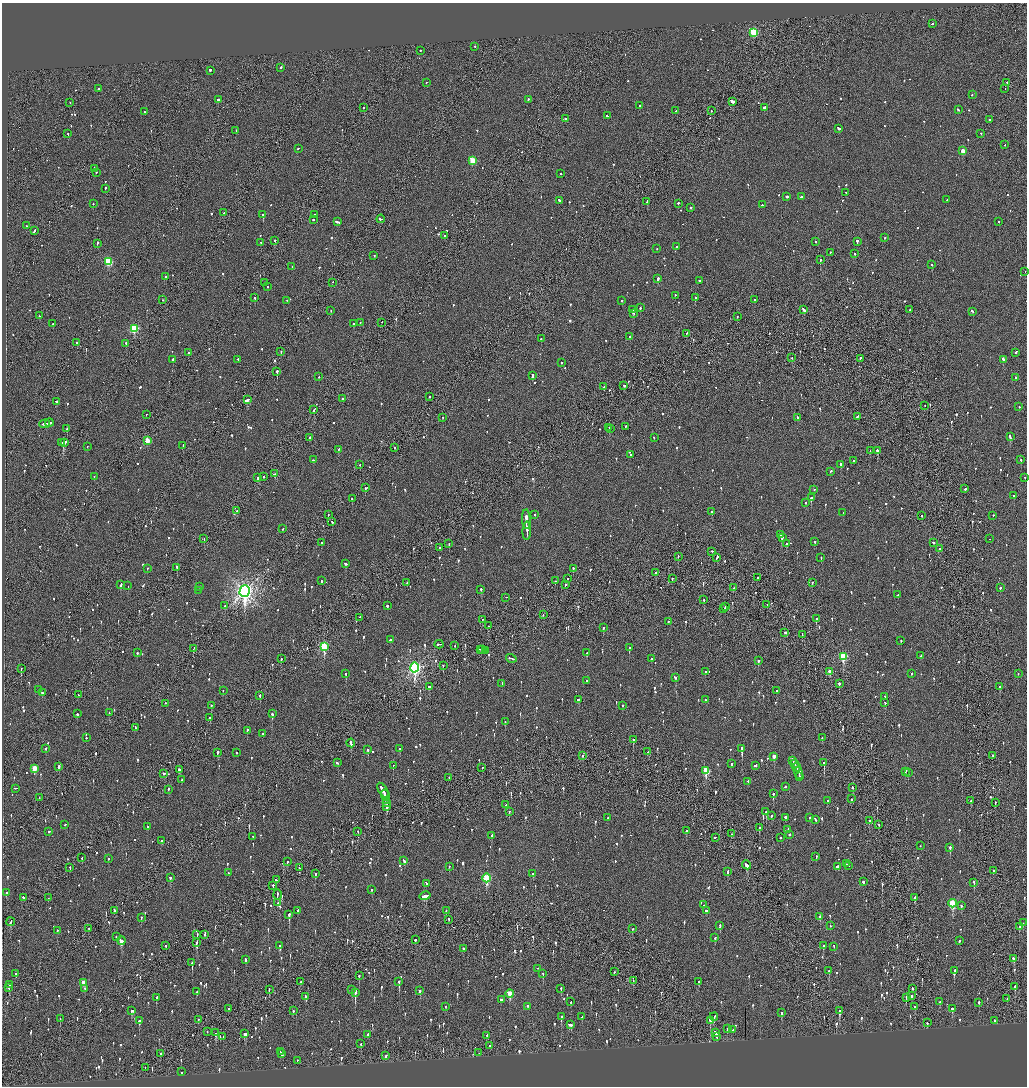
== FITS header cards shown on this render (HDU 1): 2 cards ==
NAXIS1  =                 2050
NAXIS2  =                 2168

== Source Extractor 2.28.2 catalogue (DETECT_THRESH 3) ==
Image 2050 x 2168 px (HDU 1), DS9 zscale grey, zoomed out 1/2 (1 PNG px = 2 x 2 image px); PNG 1029 x 1088 px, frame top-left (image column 2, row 2168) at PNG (2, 3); each listed source drawn as its Kron ellipse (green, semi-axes under 4 px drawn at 4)
Background -0.083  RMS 0.077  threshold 0.23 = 3 sigma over >= 5 px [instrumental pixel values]
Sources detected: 1399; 53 cannot appear on this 1/2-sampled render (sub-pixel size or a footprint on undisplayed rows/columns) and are neither listed nor drawn; of the other 1346, the 500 brightest by FLUX_AUTO listed and drawn (846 fainter detections omitted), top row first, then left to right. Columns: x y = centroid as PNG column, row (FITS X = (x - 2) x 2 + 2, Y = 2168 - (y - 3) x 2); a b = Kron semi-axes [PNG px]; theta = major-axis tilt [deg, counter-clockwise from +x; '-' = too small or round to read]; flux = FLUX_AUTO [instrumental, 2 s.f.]
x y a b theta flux
933 24 3 1 - 100
753 33 3 3 - 1200
475 47 2 2 - 67
420 51 2 2 - 55
281 68 3 2 - 78
210 71 2 2 - 1200
427 83 2 1 - 77
1007 83 2 2 - 130
98 89 2 2 - 160
1005 89 2 1 - 160
972 95 2 2 - 55
218 100 2 2 - 3600
528 100 2 2 - 160
732 102 4 2 - 710
70 103 2 2 - 82
640 106 2 2 - 640
364 108 2 2 - 59
764 108 2 2 - 280
958 110 3 2 - 130
675 111 3 2 - 78
711 111 2 2 - 61
144 112 2 2 - 60
607 116 2 2 - 65
565 119 3 2 - 80
989 120 2 2 - 340
838 129 4 2 - 180
236 131 2 2 - 71
68 134 2 2 - 120
981 134 2 2 - 77
1005 145 2 1 - 120
298 149 2 2 - 89
963 151 3 3 - 240
473 161 3 3 - 620
94 169 2 2 - 96
96 173 2 2 - 59
561 174 2 2 - 73
105 189 3 2 - 88
846 193 3 2 - 57
787 197 2 2 - 130
801 197 2 2 - 200
947 200 2 2 - 73
559 201 3 2 - 130
647 202 4 2 - 160
93 204 2 2 - 66
678 204 2 2 - 180
762 205 2 2 - 140
691 208 2 2 - 69
224 213 2 2 - 160
263 215 2 2 - 1000
314 215 2 2 - 64
381 219 4 2 - 170
313 220 2 2 - 180
337 222 4 2 - 160
999 222 2 2 - 85
26 226 2 2 - 130
34 231 4 2 - 110
445 236 3 2 - 57
885 238 2 2 - 73
275 241 2 2 - 130
816 242 2 2 - 68
857 242 3 2 - 170
261 243 2 2 - 89
97 244 3 2 - 130
677 247 2 2 - 69
657 249 2 2 - 54
830 253 2 2 - 59
855 254 2 2 - 66
374 256 2 2 - 94
820 260 2 2 - 210
108 262 3 3 - 840
932 265 2 1 - 70
292 267 2 2 - 58
1025 272 2 2 - 360
165 277 2 2 - 65
658 279 2 2 - 530
699 281 2 2 - 63
264 283 2 2 - 60
333 283 2 1 - 130
268 287 2 1 - 64
675 296 2 2 - 64
255 298 2 2 - 120
695 298 2 2 - 230
163 300 2 2 - 72
755 300 2 2 - 74
287 301 2 1 - 86
622 301 2 2 - 77
640 308 2 2 - 160
632 310 3 2 - 320
804 310 3 2 - 170
910 310 2 2 - 70
331 311 2 1 - 94
972 312 3 2 - 100
634 314 2 2 - 81
39 316 2 1 - 64
737 317 2 1 - 90
360 323 2 2 - 91
382 323 2 1 - 180
53 324 2 2 - 77
353 324 2 2 - 100
134 329 3 3 - 1200
687 334 3 2 - 92
630 337 2 2 - 140
541 339 2 2 - 79
77 343 2 2 - 100
126 344 2 2 - 74
281 352 2 1 - 99
189 353 2 2 - 260
1016 353 2 2 - 110
792 358 2 1 - 57
860 359 2 2 - 150
173 360 2 2 - 91
238 360 2 2 - 74
1003 360 3 2 - 330
561 363 2 2 - 130
277 372 2 2 - 560
533 376 4 2 - 170
319 377 2 2 - 84
1015 378 2 2 - 65
624 386 2 2 - 72
604 387 3 2 - 93
430 397 2 1 - 79
343 399 2 2 - 110
247 400 4 2 - 190
56 402 2 2 - 160
925 406 2 2 - 72
1019 407 2 2 - 56
314 410 4 2 - 130
146 415 2 2 - 60
857 417 4 2 - 110
442 418 2 2 - 100
798 418 2 2 - 84
49 423 4 2 - 230
45 424 5 2 - 190
626 427 2 2 - 54
609 428 2 1 - 99
67 429 2 2 - 250
610 429 2 2 - 93
1010 437 4 2 - 210
309 438 3 2 - 96
654 438 2 2 - 55
147 441 3 2 - 310
62 443 2 1 - 130
64 443 4 2 - 470
183 446 3 2 - 66
87 447 2 1 - 130
395 448 2 2 - 69
338 450 3 2 - 79
870 451 3 2 - 100
878 451 3 2 - 380
631 455 2 2 - 60
313 460 2 2 - 100
1021 460 2 2 - 85
853 461 2 2 - 60
360 465 2 2 - 60
841 465 2 2 - 210
831 472 3 2 - 88
275 474 3 2 - 130
94 477 2 2 - 55
264 477 2 2 - 83
258 478 3 2 - 330
1025 478 2 2 - 63
365 488 2 2 - 96
965 489 2 2 - 190
814 490 2 1 - 180
1014 496 2 2 - 130
811 498 2 2 - 380
352 499 2 2 - 59
805 503 2 2 - 70
237 511 2 2 - 62
712 512 2 2 - 160
843 513 2 1 - 160
328 515 2 1 - 78
535 515 2 2 - 110
922 516 2 2 - 54
993 516 2 2 - 71
526 520 10 2 -88 500
332 522 3 2 - 77
283 529 2 2 - 86
527 531 9 2 89 400
781 535 2 2 - 480
782 538 2 2 - 100
204 539 2 1 - 77
990 539 2 1 - 89
815 542 2 2 - 74
321 543 2 2 - 170
933 543 3 2 - 110
449 544 2 2 - 88
787 544 2 2 - 240
439 548 2 2 - 66
939 549 2 2 - 93
712 552 2 2 - 90
678 557 2 1 - 77
717 558 4 2 - 260
821 558 3 2 - 55
345 564 3 2 - 130
177 568 3 2 - 230
147 569 2 2 - 55
573 569 2 2 - 94
655 573 2 2 - 140
758 578 2 2 - 150
567 579 2 2 - 90
672 579 2 2 - 79
321 581 3 2 - 120
555 581 2 2 - 84
407 583 2 2 - 110
812 583 2 2 - 180
121 585 3 2 - 140
565 585 3 2 - 74
128 586 2 2 - 160
200 587 2 2 - 120
733 588 2 1 - 110
1000 588 2 2 - 210
481 590 2 2 - 74
199 591 2 2 - 55
245 592 6 5 - 9200
898 595 2 2 - 87
506 598 2 1 - 240
704 600 2 2 - 79
767 605 2 1 - 54
225 606 2 2 - 160
387 606 3 2 - 69
725 607 2 2 - 78
724 609 3 1 - 100
543 615 2 1 - 100
360 618 2 1 - 55
816 619 2 2 - 99
482 620 2 2 - 59
668 622 2 1 - 84
488 626 2 1 - 66
603 628 2 2 - 77
785 633 3 2 - 67
802 635 2 1 - 60
391 640 4 2 - 92
901 641 2 2 - 75
439 645 4 2 - 140
455 646 2 1 - 75
324 647 4 3 - 1300
629 648 2 2 - 290
193 649 3 1 - 190
480 650 4 2 - 150
482 650 3 2 - 88
485 651 3 1 - 110
137 653 2 2 - 67
587 653 2 2 - 110
921 656 3 2 - 64
843 657 4 3 - 940
281 659 2 2 - 90
511 659 5 2 - 370
651 659 2 2 - 65
758 661 2 2 - 300
443 666 2 2 - 92
415 668 5 4 - 3800
21 669 2 1 - 54
705 672 2 2 - 62
830 672 3 2 - 140
346 674 2 2 - 190
911 674 2 2 - 130
1018 674 2 1 - 58
675 678 3 2 - 85
586 681 2 2 - 68
502 684 2 2 - 54
839 684 2 2 - 560
429 687 3 2 - 160
1000 687 3 2 - 97
39 690 2 2 - 170
223 691 2 2 - 62
776 691 2 2 - 56
42 693 2 2 - 96
78 695 2 2 - 58
260 696 2 2 - 110
884 697 2 2 - 55
578 700 3 2 - 91
706 700 2 2 - 120
885 703 2 2 - 150
165 704 2 2 - 64
211 706 2 1 - 240
622 706 2 2 - 160
109 713 2 2 - 54
77 714 2 2 - 360
272 714 3 2 - 230
210 718 2 2 - 85
505 722 2 2 - 59
135 728 2 1 - 64
247 731 3 2 - 91
263 734 2 2 - 88
86 738 2 2 - 62
822 738 2 2 - 62
633 740 2 2 - 110
351 743 4 2 - 180
46 749 2 2 - 110
400 749 2 2 - 90
742 749 3 2 - 1100
368 750 2 2 - 120
648 752 4 2 - 180
218 753 3 2 - 380
237 753 2 2 - 70
583 756 3 2 - 87
993 756 2 2 - 83
774 757 3 2 - 150
793 761 4 2 - 320
337 763 3 2 - 130
824 763 3 2 - 200
731 764 3 2 - 120
795 764 4 2 - 270
393 766 2 2 - 98
755 766 3 2 - 100
59 767 4 2 - 230
482 768 2 2 - 69
796 768 4 2 - 200
35 769 3 3 - 340
179 770 2 2 - 580
706 771 4 3 - 770
905 772 3 2 - 170
799 773 6 2 -81 370
908 773 2 2 - 54
164 774 2 2 - 69
800 777 2 2 - 150
449 778 2 2 - 85
181 780 2 2 - 110
748 782 3 2 - 66
785 787 2 2 - 99
853 788 3 2 - 86
16 789 3 2 - 120
168 790 3 2 - 91
383 791 8 2 -57 350
773 794 3 2 - 130
385 796 6 2 -78 320
39 798 2 2 - 66
851 799 2 1 - 110
386 801 3 1 - 140
827 801 2 2 - 91
971 801 3 2 - 83
386 803 3 2 - 210
995 803 2 1 - 67
506 805 2 2 - 71
387 807 4 2 - 180
509 812 2 2 - 99
766 812 3 2 - 230
771 816 2 2 - 98
608 818 2 2 - 88
785 818 2 2 - 420
810 818 3 2 - 55
815 820 3 2 - 89
869 821 2 2 - 71
65 825 2 2 - 110
879 825 3 1 - 65
148 827 3 2 - 91
759 828 2 2 - 140
788 830 2 2 - 110
686 831 2 2 - 190
49 832 2 2 - 57
358 832 2 2 - 62
731 834 2 1 - 390
790 835 2 2 - 56
492 836 3 2 - 99
253 837 2 2 - 56
715 838 2 2 - 180
780 838 2 2 - 130
162 841 2 2 - 110
920 846 2 1 - 81
950 848 3 2 - 260
816 857 2 2 - 73
82 858 3 2 - 56
108 859 2 2 - 310
404 861 3 2 - 90
287 862 2 2 - 71
846 864 2 2 - 74
747 865 4 2 - 220
848 866 2 2 - 69
449 867 2 2 - 71
838 867 3 2 - 600
70 868 2 1 - 78
299 868 2 2 - 74
993 871 2 2 - 72
728 872 4 2 - 110
228 873 2 2 - 60
315 874 2 2 - 54
533 874 3 2 - 87
170 878 2 2 - 67
487 878 4 3 - 1100
276 880 3 2 - 120
863 882 2 2 - 290
974 883 3 2 - 110
426 884 4 2 - 140
273 886 3 1 - 640
372 890 2 2 - 67
6 893 2 2 - 56
277 895 5 1 - 180
425 896 5 3 - 310
24 898 3 2 - 210
48 898 2 1 - 220
915 898 3 2 - 210
278 903 3 2 - 100
952 904 4 3 - 850
703 905 2 2 - 59
961 906 2 2 - 60
114 911 2 1 - 330
298 911 2 2 - 150
446 911 2 1 - 86
706 911 3 2 - 140
289 915 4 2 - 210
820 917 3 2 - 87
141 918 2 2 - 54
449 920 3 1 - 96
11 922 4 2 - 170
1023 923 2 2 - 63
720 926 4 2 - 200
830 926 2 2 - 57
1019 927 2 2 - 57
89 929 2 2 - 91
632 929 2 2 - 67
57 931 2 2 - 89
197 935 3 1 - 85
205 935 2 1 - 65
116 937 3 2 - 55
715 938 2 2 - 71
415 940 3 2 - 100
121 941 4 2 - 260
959 941 3 2 - 82
196 943 3 2 - 67
166 946 2 2 - 55
280 946 3 2 - 69
823 946 3 2 - 78
834 947 3 2 - 59
463 949 2 2 - 210
1013 959 3 2 - 94
246 960 3 2 - 86
192 963 2 2 - 390
538 969 2 2 - 98
829 971 2 2 - 120
954 971 2 2 - 60
614 972 2 2 - 59
16 974 3 2 - 62
543 974 3 1 - 87
359 976 3 2 - 160
633 981 2 1 - 69
300 982 3 1 - 110
399 982 3 2 - 330
698 982 2 2 - 73
83 983 3 2 - 170
9 985 2 2 - 69
1015 987 3 2 - 320
9 988 3 2 - 65
85 989 2 2 - 180
561 989 2 2 - 99
912 989 2 2 - 170
269 990 3 1 - 100
352 990 2 2 - 210
420 991 2 2 - 220
196 992 3 2 - 95
355 993 3 2 - 1200
510 994 4 3 - 350
911 996 2 2 - 320
306 997 4 2 - 120
157 998 3 2 - 110
906 998 3 2 - 130
1007 999 2 1 - 56
501 1000 2 2 - 220
571 1002 2 2 - 72
940 1002 2 2 - 78
979 1003 2 2 - 120
445 1007 2 2 - 55
528 1007 2 2 - 190
915 1007 3 2 - 89
229 1009 3 1 - 120
952 1009 3 2 - 130
132 1011 4 3 - 180
293 1011 2 2 - 140
840 1011 2 2 - 72
781 1013 3 2 - 88
561 1017 3 2 - 210
582 1017 2 2 - 78
714 1017 4 2 - 120
60 1019 2 2 - 58
198 1020 3 2 - 71
139 1021 3 2 - 140
710 1021 3 2 - 170
995 1021 2 2 - 84
927 1023 3 2 - 69
570 1025 4 2 - 97
727 1029 3 2 - 66
733 1030 2 2 - 63
207 1032 2 2 - 93
216 1033 3 2 - 410
716 1033 4 2 - 190
245 1034 4 3 - 140
368 1035 2 2 - 86
487 1036 3 2 - 59
223 1037 2 1 - 57
717 1037 3 2 - 79
361 1044 3 2 - 63
490 1046 2 1 - 90
280 1052 2 1 - 140
479 1053 2 1 - 80
160 1054 2 2 - 56
282 1054 3 2 - 390
386 1056 3 2 - 190
297 1061 2 2 - 98
145 1068 2 1 - 67
182 1072 2 2 - 65
At the frame edge (FLAGS 8, measured only in part): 1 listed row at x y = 1025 272
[846 fainter detections neither listed nor drawn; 53 sub-pixel or undisplayed-footprint detections neither listed nor drawn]